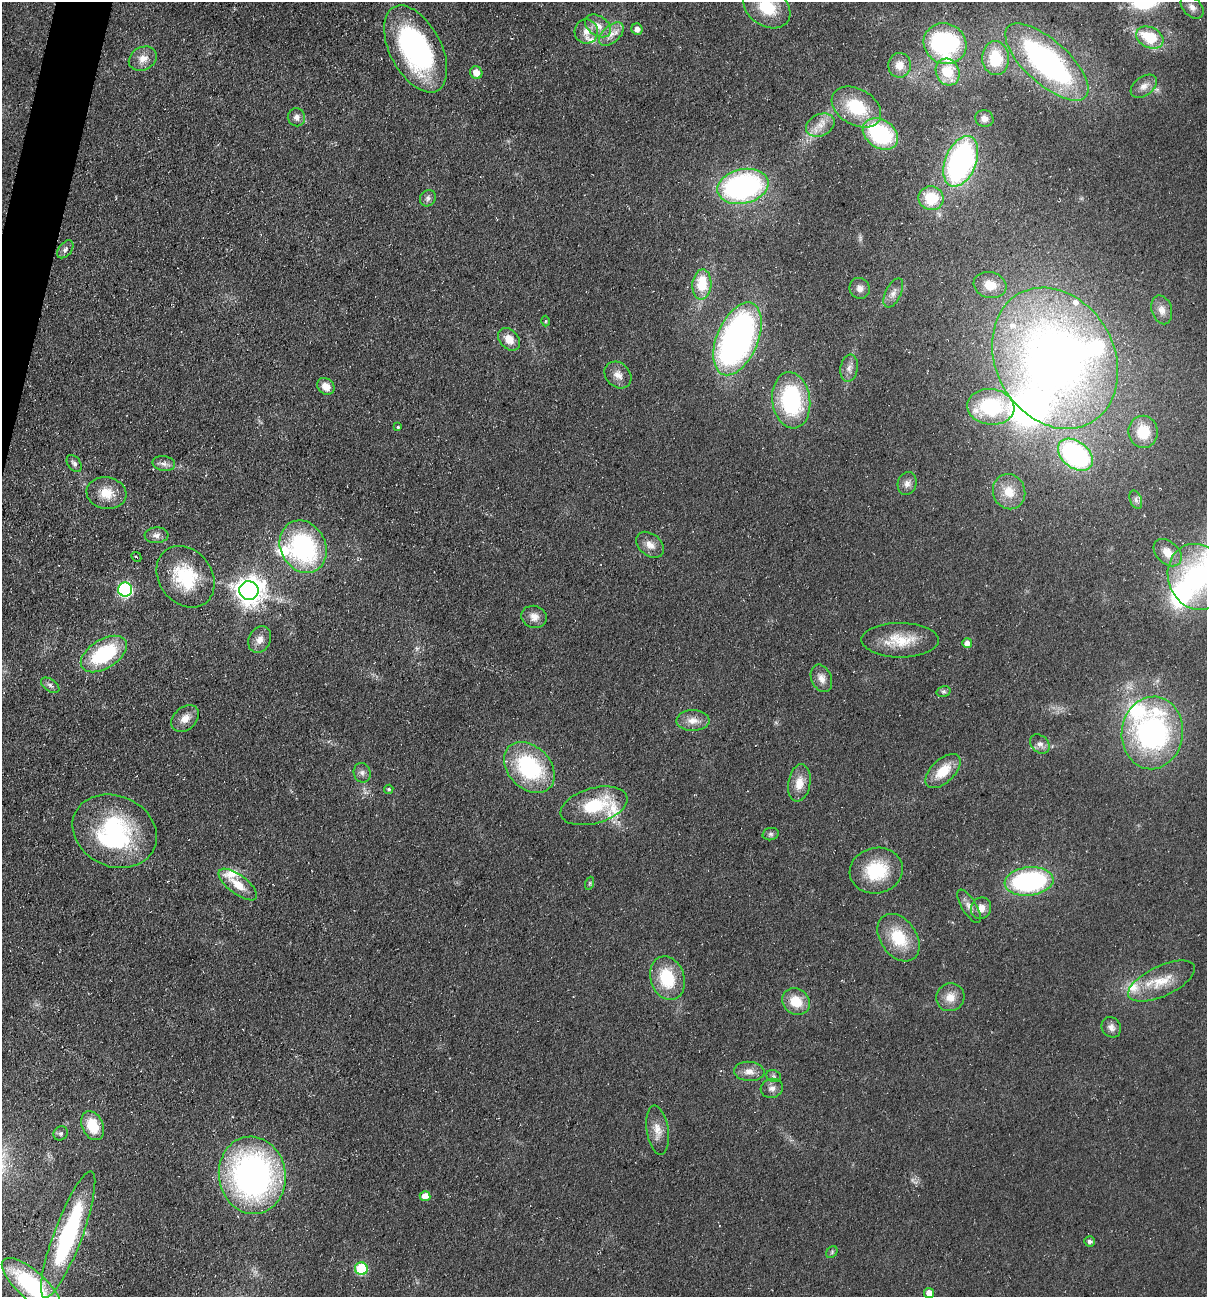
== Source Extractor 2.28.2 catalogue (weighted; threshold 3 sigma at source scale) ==
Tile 11 of 4 x 4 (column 3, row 3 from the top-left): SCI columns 2591-3795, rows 1297-2591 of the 5254 x 5198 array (HDU 1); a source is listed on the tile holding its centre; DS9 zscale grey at full resolution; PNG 1209 x 1299 px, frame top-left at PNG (2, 2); each listed source drawn as its Kron ellipse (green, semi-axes under 4 px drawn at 4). Shown black and unused: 1% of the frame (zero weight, under 3 of 5 exposures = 3% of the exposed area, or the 3 px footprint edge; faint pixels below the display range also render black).
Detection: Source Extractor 2.28.2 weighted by HDU 2 'WHT'; one run over the whole footprint, this tile lists its part. Background 0.0903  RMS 0.0087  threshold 0.039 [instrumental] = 3 sigma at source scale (4.5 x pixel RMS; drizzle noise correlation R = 1.50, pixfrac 1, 0.05/0.05 arcsec/px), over >= 5 px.
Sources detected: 117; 2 inside a brighter object's white glare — neither listed nor drawn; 11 inside a brighter listed object's ellipse — not listed separately; the other 104 listed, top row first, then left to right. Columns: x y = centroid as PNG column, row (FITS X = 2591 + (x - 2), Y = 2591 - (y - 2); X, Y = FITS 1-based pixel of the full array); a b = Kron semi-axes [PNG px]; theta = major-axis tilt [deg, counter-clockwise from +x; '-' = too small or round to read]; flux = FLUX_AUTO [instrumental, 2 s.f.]
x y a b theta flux
767 7 26 19 -36 39
1192 7 13 9 -45 6.5
598 26 14 9 -35 8.8
637 29 6 5 - 4.9
586 31 12 11 - 8.5
611 34 15 8 42 8.2
1150 38 14 10 -28 37
945 44 22 20 -28 150
416 49 47 25 -62 170
996 58 17 13 -85 40
143 59 15 11 27 9
1047 62 52 21 -42 240
900 65 12 11 - 10
948 72 14 11 -64 30
476 73 6 6 - 9.2
1144 86 15 9 36 6.4
856 107 26 18 -30 43
296 117 9 8 - 4.3
984 118 9 8 - 5.3
820 125 15 11 26 9.8
880 134 19 14 -33 91
961 161 26 15 68 220
743 186 26 17 13 200
428 198 9 7 49 3.2
931 198 12 12 - 30
65 249 10 6 50 3.4
702 284 15 9 86 29
990 285 16 13 -16 16
860 288 10 10 - 5.3
893 293 15 8 63 5.9
1162 310 15 10 -73 6.9
546 321 5 3 - 0.99
509 339 12 9 -46 11
737 339 38 20 67 340
1055 358 74 59 -61 610
849 368 14 8 81 5.4
618 375 15 11 -44 8
326 386 9 7 -41 8.3
791 400 28 19 -83 96
991 407 23 17 -6 58
398 427 4 4 - 1.1
1143 432 16 14 -82 25
1075 455 20 13 -38 150
74 463 9 6 -54 3.2
164 464 11 7 -10 4.2
907 484 11 9 76 5.2
1009 492 18 16 -70 18
106 493 20 15 -9 18
1136 500 9 6 -71 2.9
156 535 12 8 3 4.6
650 545 15 11 -41 8
303 547 27 22 -62 130
1168 553 16 11 -43 12
136 557 5 2 - 0.9
186 577 33 26 -53 50
1198 577 34 29 -67 120
125 590 7 7 - 160
249 591 9 9 - 1000
534 617 13 11 -16 7.2
260 640 14 10 63 7.6
900 640 38 17 -1 29
967 643 5 5 - 5.4
104 654 25 14 32 69
821 678 14 10 -66 7.2
50 685 10 6 -34 3.2
943 691 7 5 16 1.9
185 718 15 11 42 9
693 720 16 10 1 9.2
1152 733 36 30 83 200
1040 744 11 8 -41 4.7
529 767 29 21 -45 91
943 771 21 11 44 21
362 773 10 8 -71 3.8
799 783 19 11 80 13
389 789 5 4 - 1.6
594 806 34 17 16 47
115 831 43 35 -25 110
771 834 8 6 14 2.3
876 871 26 23 12 43
1029 881 24 14 6 140
590 883 7 4 71 1.4
238 885 23 9 -37 16
969 906 19 7 -58 5.7
981 908 11 10 - 7.7
899 938 26 18 -55 35
667 978 22 17 -72 40
1161 981 36 15 25 25
950 997 14 14 - 11
796 1002 15 12 -37 19
1111 1027 10 9 - 4.7
749 1071 15 9 -5 7.9
774 1076 8 6 -21 2.3
772 1088 11 9 16 5.3
93 1126 15 10 -65 26
658 1130 25 11 -82 11
61 1133 7 6 - 2.4
252 1175 39 33 -80 300
425 1196 5 5 - 9.5
68 1235 67 14 69 150
1089 1241 5 5 - 2.6
832 1252 6 5 - 1.6
361 1269 6 6 - 64
32 1285 38 14 -42 110
929 1293 5 5 - 7.2
Isophote crosses this tile's border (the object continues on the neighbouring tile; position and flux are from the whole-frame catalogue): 3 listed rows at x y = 767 7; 1198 577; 32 1285